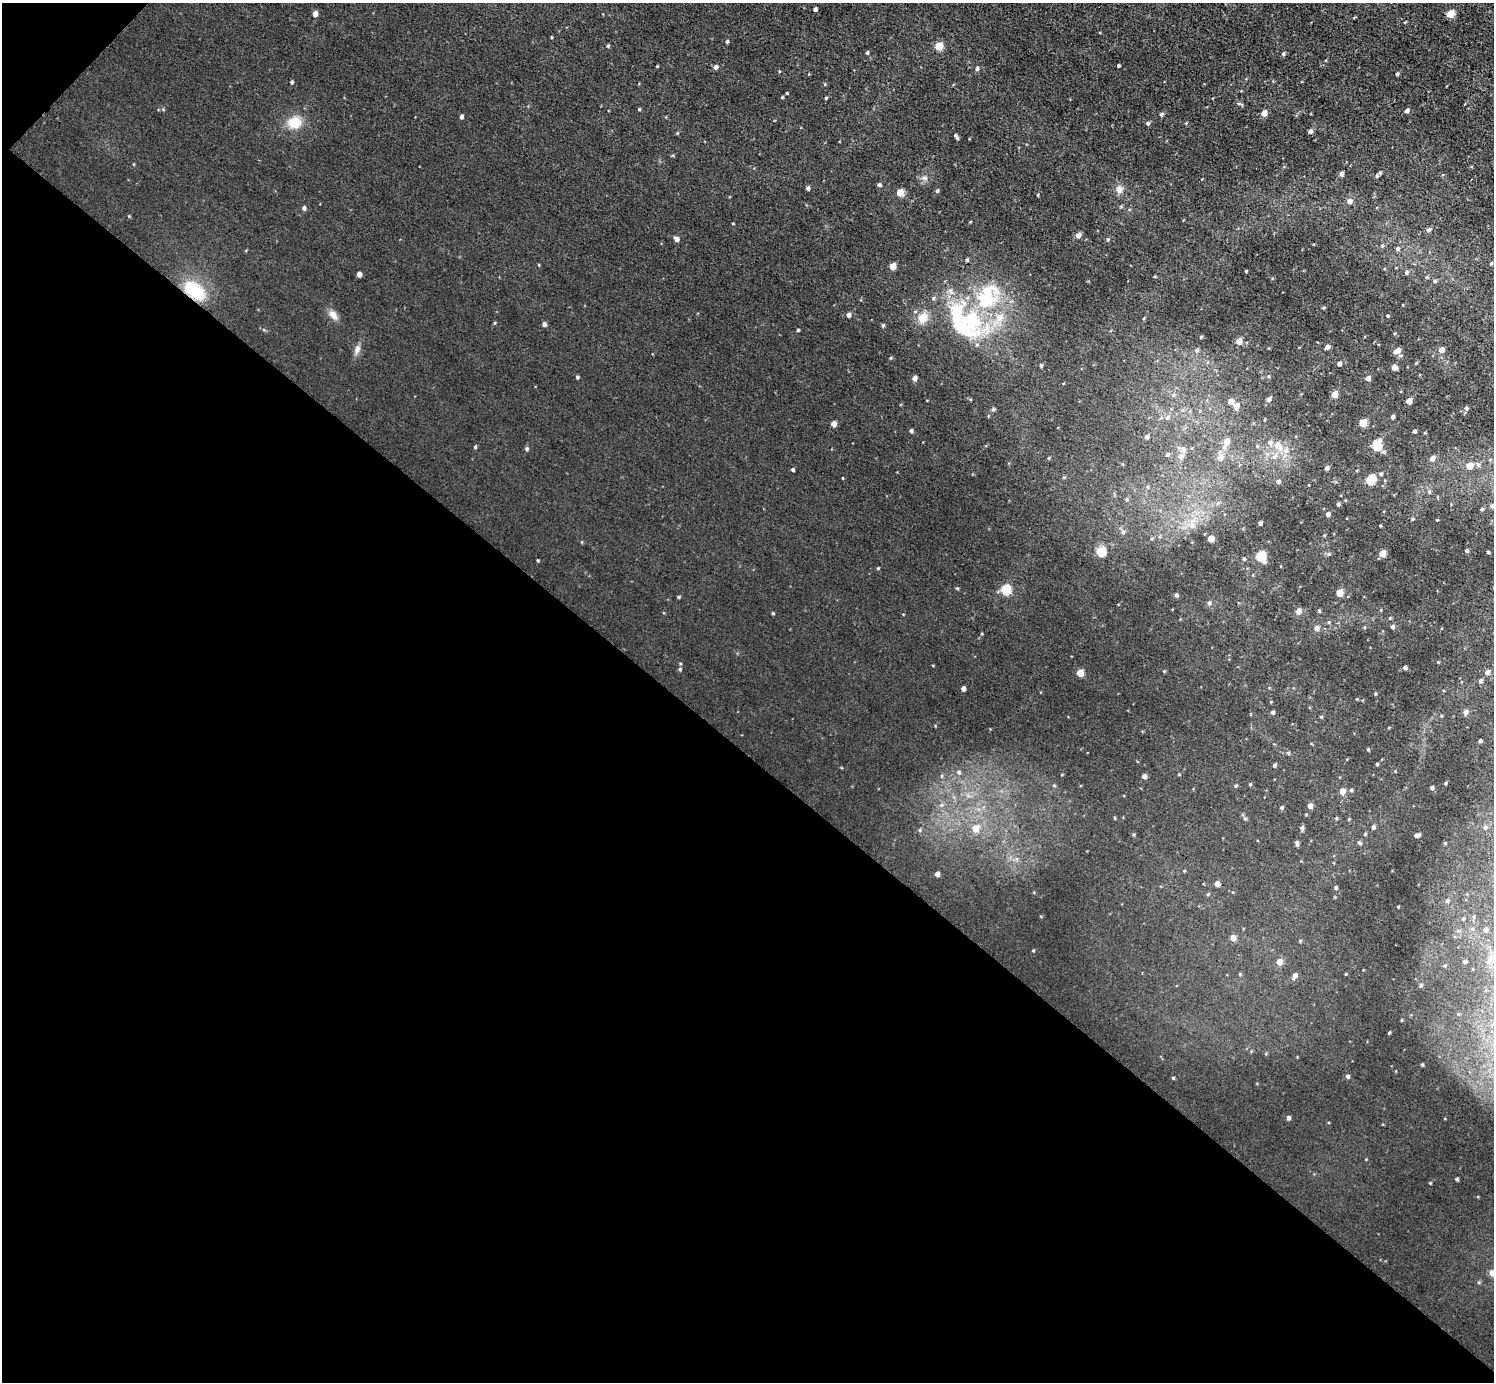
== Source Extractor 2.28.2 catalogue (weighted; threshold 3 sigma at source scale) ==
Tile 9 of 4 x 4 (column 1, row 3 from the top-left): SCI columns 1-1492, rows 1538-2917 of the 5970 x 5973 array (HDU 1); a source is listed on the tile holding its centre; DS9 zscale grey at full resolution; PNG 1496 x 1384 px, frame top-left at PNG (2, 3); no overlay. Shown black and unused: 46% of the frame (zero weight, under 3 of 5 exposures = <1% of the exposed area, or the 3 px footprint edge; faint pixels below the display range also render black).
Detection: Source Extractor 2.28.2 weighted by HDU 2 'WHT'; one run over the whole footprint, this tile lists its part. Background 0.00405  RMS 0.006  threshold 0.0269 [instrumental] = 3 sigma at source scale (4.5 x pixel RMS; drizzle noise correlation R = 1.50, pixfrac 1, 0.05/0.05 arcsec/px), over >= 5 px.
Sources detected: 224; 1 inside a brighter object's white glare — not listed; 5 inside a brighter listed object's ellipse — not listed separately; the other 218 listed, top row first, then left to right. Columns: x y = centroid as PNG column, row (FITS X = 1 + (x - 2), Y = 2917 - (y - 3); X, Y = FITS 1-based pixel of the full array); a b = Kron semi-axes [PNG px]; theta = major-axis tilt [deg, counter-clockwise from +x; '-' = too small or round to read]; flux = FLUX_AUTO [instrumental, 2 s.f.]
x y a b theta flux
815 9 4 3 - 1.4
315 14 5 4 - 3
1450 14 5 5 - 15
727 41 4 3 - 0.86
608 46 5 3 - 0.63
939 46 5 5 - 17
867 53 4 3 - 0.95
1283 54 5 4 - 0.94
657 66 4 3 - 0.47
1118 66 3 3 - 0.72
716 67 5 4 - 2
977 68 6 4 86 1.1
1397 74 4 3 - 1
292 82 3 3 - 0.89
787 93 3 3 - 0.47
782 97 4 3 - 0.55
826 98 4 3 - 0.67
1239 104 6 4 0 0.81
639 109 4 3 - 0.65
1407 110 4 4 - 2.3
1264 113 5 4 - 5.2
1161 114 5 4 - 1
461 117 4 4 - 1.4
294 123 16 14 11 11
1148 123 5 5 - 1.1
1186 123 4 4 - 0.44
1310 131 4 4 - 2.1
677 133 4 4 - 0.53
955 135 6 5 - 1.2
1380 173 5 4 - 0.87
1341 174 4 4 - 1.9
924 178 7 6 - 1.6
879 185 5 4 - 1.1
808 188 4 4 - 1.2
1119 189 10 8 -85 3.4
937 191 5 4 - 0.88
900 192 5 5 - 8.9
1038 195 4 2 - 0.51
1349 201 5 5 - 3.2
304 208 5 4 - 1.4
970 222 3 2 - 0.46
1428 230 6 5 - 1.4
1078 235 5 4 - 3.5
677 239 6 5 - 2.1
1108 239 4 4 - 0.71
1382 246 5 5 - 0.88
1398 248 6 5 - 1.2
967 260 4 4 - 0.95
1491 264 5 4 - 0.77
539 265 4 3 - 0.41
893 266 5 4 - 7.8
1246 271 3 3 - 0.63
1406 273 5 4 - 1
359 274 4 4 - 2.8
1155 276 4 3 - 0.5
1427 277 5 4 - 0.71
1435 281 5 4 - 0.9
986 292 34 20 47 27
198 293 17 17 - 15
933 298 5 4 - 0.84
333 315 13 8 -50 4
848 315 5 4 - 1.9
1387 316 3 3 - 0.58
999 317 12 11 - 6.3
923 318 12 9 59 7.3
972 319 44 25 -70 47
495 323 5 3 - 0.54
544 324 5 4 - 1.5
883 325 5 4 - 0.85
798 330 4 3 - 0.64
1201 337 4 3 - 0.63
1239 341 5 4 - 6.1
1327 347 4 4 - 2.3
357 349 12 7 77 2.8
1196 350 7 4 28 1
1397 350 6 5 - 4.5
1441 350 5 4 - 3.7
1400 356 5 3 - 0.83
891 358 4 4 - 0.61
1339 363 4 4 - 2.3
1041 365 4 3 - 0.87
1394 367 5 4 - 3.5
577 377 4 4 - 0.84
914 378 5 4 - 2.7
1368 378 4 4 - 3.6
1335 394 5 4 - 7.6
1268 399 5 4 - 1.5
1231 401 4 4 - 3.8
1409 401 5 4 - 6.4
1236 406 5 5 - 4.7
1466 408 5 5 - 1.2
993 409 5 4 - 0.95
1167 417 7 5 66 1.4
1392 417 4 3 - 1.7
1363 423 5 5 - 13
834 424 4 4 - 4
911 430 4 4 - 1.1
1414 431 4 3 - 1.1
1146 437 5 5 - 1.3
1227 441 6 6 - 4.7
1277 444 10 8 -85 3.9
1377 445 5 5 - 35
475 447 4 4 - 0.74
527 449 5 5 - 0.99
1286 450 8 6 74 2.6
1383 452 7 5 -26 1.1
1168 454 6 3 18 0.76
1181 456 7 6 - 2.6
1274 457 6 6 - 1.8
1048 458 4 3 - 0.54
1221 458 8 7 - 2.5
1432 458 6 5 - 2.6
1478 465 7 5 -72 1.5
1470 466 5 4 - 9.8
1327 468 5 4 - 1.7
793 470 4 4 - 0.9
1381 474 5 4 - 1
1064 477 5 3 - 0.49
1371 480 6 5 - 22
1278 481 6 5 - 1.5
1429 492 6 5 - 1.1
1338 504 4 3 - 1.4
1492 506 6 5 - 1.3
1482 509 4 3 - 0.91
1328 514 4 4 - 2
1412 519 4 4 - 0.6
1260 523 4 4 - 1.3
1192 525 15 7 -83 4.2
1123 532 6 6 - 1.6
1324 535 3 3 - 0.5
1211 539 5 5 - 5.1
1467 550 3 3 - 1.1
1488 552 3 3 - 0.73
1101 553 11 9 29 7.5
1382 553 5 4 - 8.4
1329 554 5 5 - 0.77
1260 556 6 5 - 25
1244 559 4 4 - 0.79
878 568 4 3 - 0.51
957 588 4 4 - 0.61
1006 589 6 5 - 22
1340 593 5 4 - 11
1176 595 4 4 - 1.1
679 597 4 4 - 0.68
1209 603 5 4 - 1.1
1319 610 4 4 - 0.72
1299 611 5 5 - 3.4
773 613 4 3 - 0.63
1390 618 4 4 - 0.56
1329 622 5 3 - 0.62
1392 627 4 4 - 1.2
1316 628 6 6 - 2.4
1438 662 3 3 - 0.46
1405 668 4 3 - 1.8
680 669 5 4 - 0.76
1487 672 5 5 - 2.5
1080 673 5 4 - 9.8
1480 681 5 4 - 1.7
963 689 4 4 - 2.4
1375 693 4 3 - 0.71
1273 712 4 4 - 1.3
1466 712 6 5 - 2.2
1441 716 4 3 - 0.5
1321 717 4 4 - 0.58
1480 741 4 4 - 1
1368 749 4 3 - 0.56
1288 753 5 4 - 0.79
1377 764 3 3 - 0.69
1275 765 5 4 - 0.94
959 772 6 6 - 1.2
1179 774 4 3 - 0.47
1144 776 4 4 - 2.2
1445 783 4 3 - 0.8
1250 784 4 3 - 0.63
1235 786 4 4 - 0.67
1432 788 4 4 - 1.3
1351 790 4 4 - 0.76
1342 791 5 4 - 5.9
1310 806 4 4 - 3.2
1282 808 4 4 - 0.95
1306 814 3 3 - 0.44
1115 818 4 3 - 0.51
1336 818 4 3 - 0.56
1245 819 5 4 - 0.81
1373 827 5 4 - 1.2
1485 827 6 6 - 1.4
975 828 7 7 - 6
1302 828 6 5 - 1.3
920 830 5 4 - 0.78
1365 834 4 3 - 0.56
1417 835 6 3 22 2
1297 843 6 3 -80 1.5
1359 843 6 3 -26 0.8
1445 843 4 4 - 0.49
937 874 4 4 - 2.5
1217 884 4 4 - 3.4
1336 888 4 3 - 0.86
1208 894 4 3 - 0.58
1447 901 5 4 - 1.1
1398 907 4 2 - 0.43
1485 930 5 5 - 2
1458 931 6 4 1 0.76
1233 938 5 5 - 4.6
1465 961 3 3 - 1.1
1279 962 5 5 - 6.3
1445 966 4 3 - 0.63
1240 974 4 4 - 0.63
1346 974 4 3 - 0.43
1295 976 8 5 58 2.5
1421 985 5 4 - 0.79
1389 1033 3 3 - 0.57
1422 1065 4 3 - 0.72
1347 1076 5 4 - 1.4
1173 1078 3 3 - 0.6
1288 1118 4 4 - 1.6
1457 1179 4 3 - 1
1430 1183 3 3 - 0.47
1492 1273 6 6 - 4.7
Overlapping masked pixels (flux is a lower limit): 1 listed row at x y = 198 293
Isophote crosses this tile's border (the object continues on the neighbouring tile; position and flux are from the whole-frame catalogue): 2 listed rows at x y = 1492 506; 1492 1273
Unlisted compact peaks at least as high as the median listed source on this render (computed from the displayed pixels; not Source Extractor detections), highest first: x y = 1033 951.